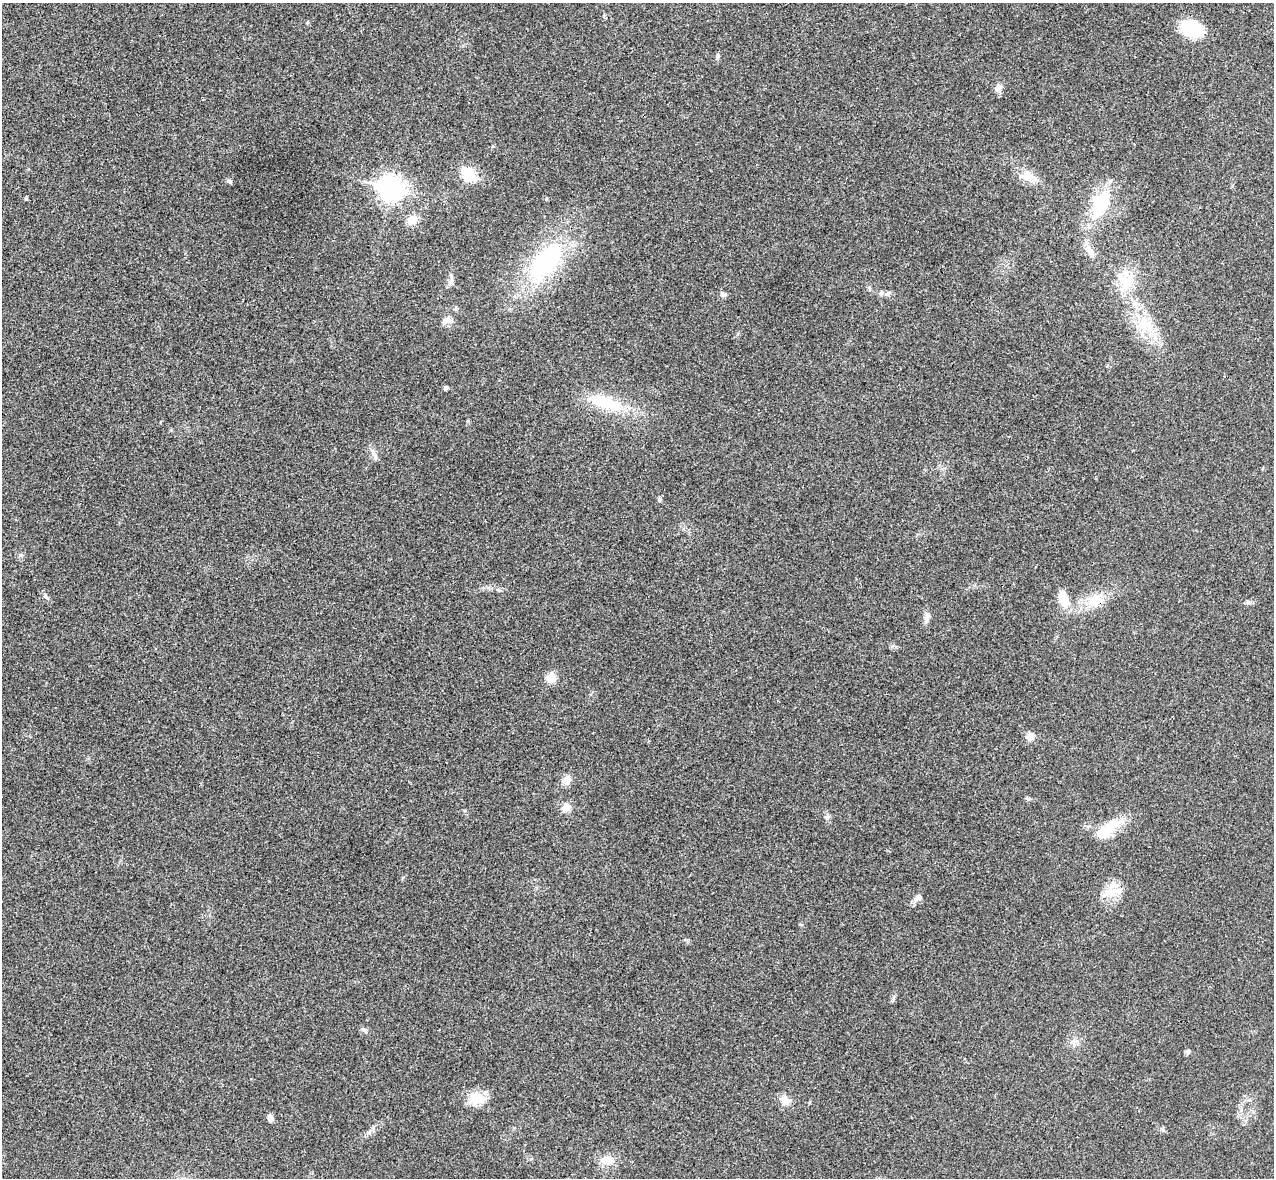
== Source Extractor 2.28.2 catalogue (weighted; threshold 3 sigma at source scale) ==
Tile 10 of 4 x 4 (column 2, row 3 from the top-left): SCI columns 1294-2565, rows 1358-2533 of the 5134 x 5189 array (HDU 1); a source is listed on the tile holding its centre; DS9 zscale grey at full resolution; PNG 1276 x 1180 px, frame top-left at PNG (2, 3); no overlay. Shown black and unused: <1% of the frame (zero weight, under 3 of 4 exposures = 6% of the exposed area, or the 3 px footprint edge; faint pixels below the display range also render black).
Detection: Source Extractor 2.28.2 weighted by HDU 2 'WHT'; one run over the whole footprint, this tile lists its part. Background 0.0207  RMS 0.0044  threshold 0.0197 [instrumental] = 3 sigma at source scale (4.5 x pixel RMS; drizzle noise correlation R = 1.50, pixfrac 1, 0.05/0.05 arcsec/px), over >= 5 px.
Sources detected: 44; all 44 listed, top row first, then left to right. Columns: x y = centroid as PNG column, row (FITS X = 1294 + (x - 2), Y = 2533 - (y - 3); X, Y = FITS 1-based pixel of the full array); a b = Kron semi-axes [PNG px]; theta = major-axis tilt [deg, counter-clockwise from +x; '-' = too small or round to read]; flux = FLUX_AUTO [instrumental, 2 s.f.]
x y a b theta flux
1192 28 21 14 -22 23
717 56 6 4 89 0.69
999 88 12 8 66 2.3
468 174 18 14 -67 10
1026 176 20 13 -2 5.3
229 181 7 5 -17 0.88
391 189 10 9 - 280
26 199 5 4 - 0.47
546 199 5 4 - 0.49
1100 204 45 20 65 22
412 220 9 8 - 5.8
1090 251 18 8 -59 3.7
546 262 53 25 50 53
451 281 10 7 60 1.8
1125 283 30 17 -63 13
881 293 7 5 47 0.98
887 294 7 4 20 0.9
723 295 8 6 -14 1.3
456 308 6 4 70 0.6
446 321 16 9 9 2.5
1142 326 20 15 -60 11
446 388 5 4 - 0.9
606 403 48 16 -17 20
375 456 11 5 -65 1.5
659 500 6 4 89 0.68
498 590 6 5 - 0.73
1063 599 16 11 -67 7.8
1094 601 20 16 17 8.9
927 617 14 6 83 2.1
551 678 10 9 - 5.9
1030 737 9 8 - 3
567 780 12 11 - 2.9
1027 798 6 4 -19 0.62
566 807 11 10 - 3.4
827 817 6 5 - 0.86
1108 828 36 13 41 13
1112 891 21 15 9 7.6
917 898 14 5 27 1.5
364 1030 8 6 -39 1.4
1187 1051 7 6 - 0.85
477 1098 21 17 -14 7.9
785 1100 12 9 -40 4.4
270 1118 9 6 -76 1.6
607 1160 15 12 -7 5.2
Unlisted compact peaks at least as high as the median listed source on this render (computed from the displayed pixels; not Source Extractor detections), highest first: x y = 1248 602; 45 596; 20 555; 1162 1129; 892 646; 893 998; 307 23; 468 421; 464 810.